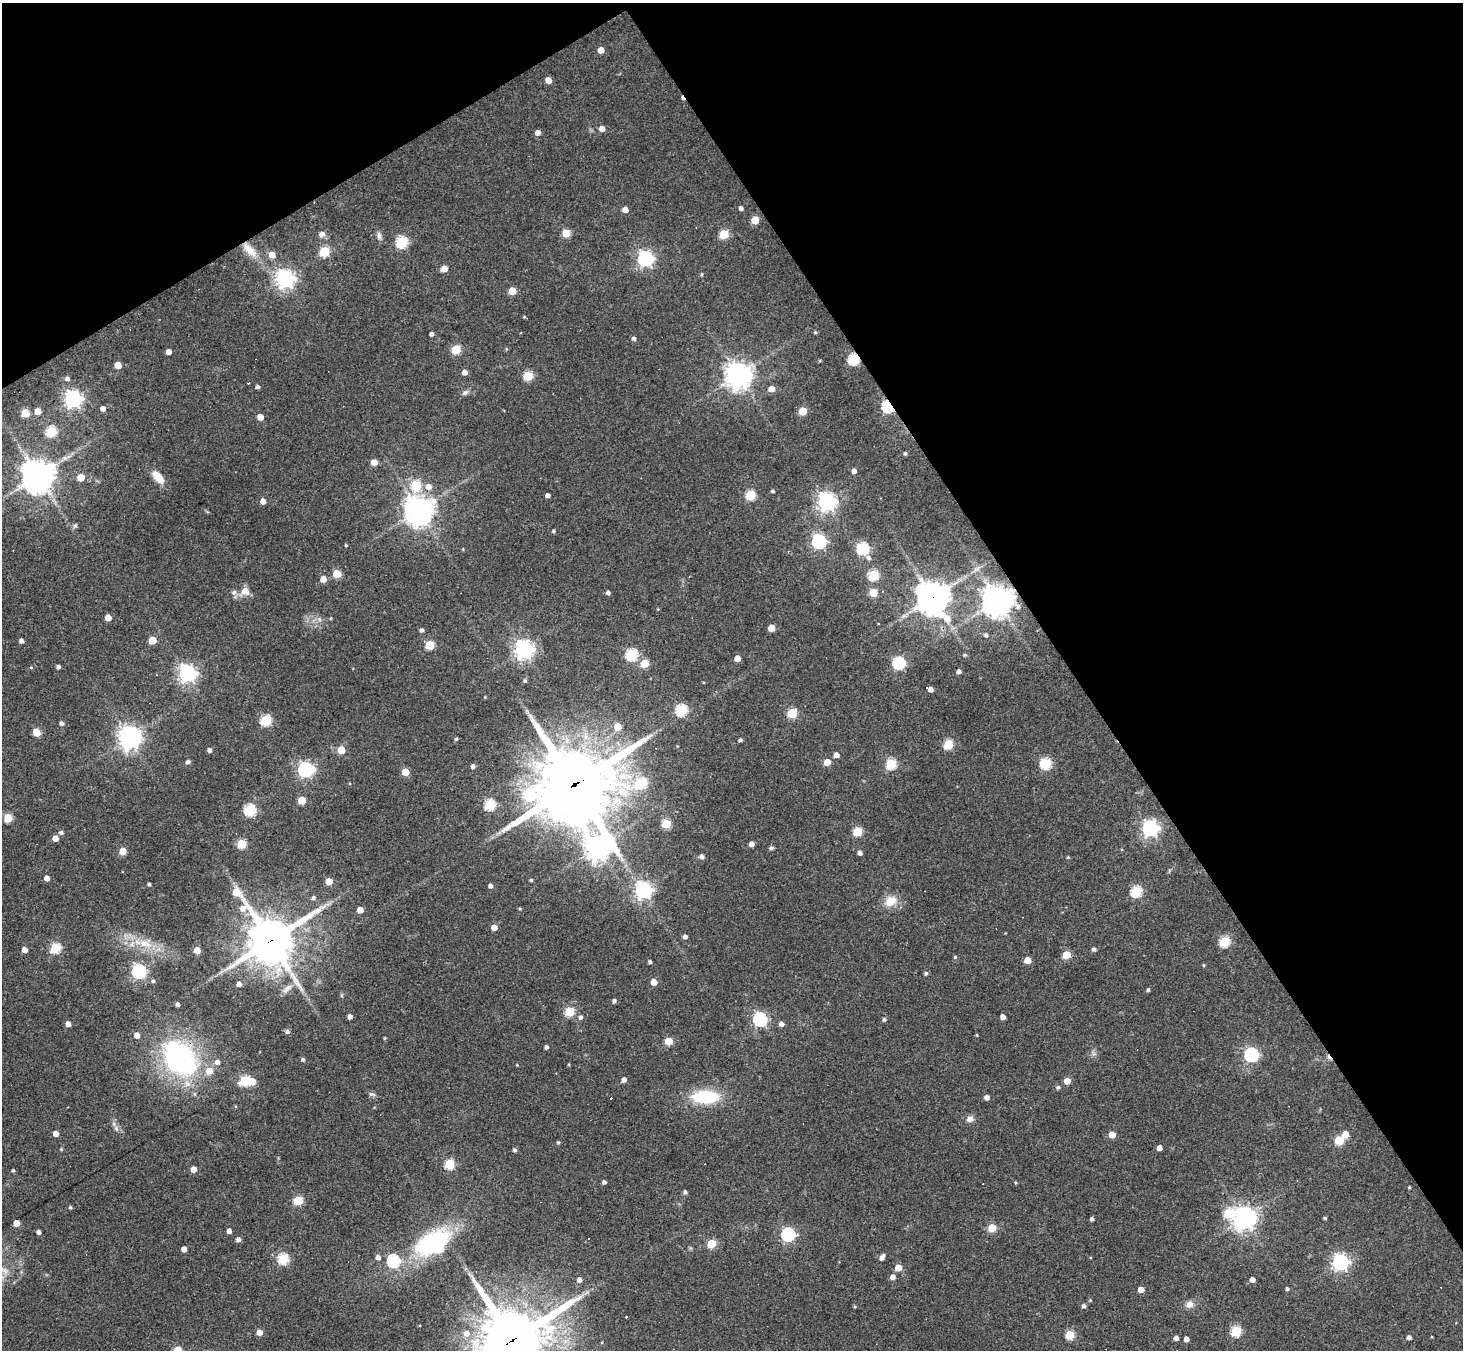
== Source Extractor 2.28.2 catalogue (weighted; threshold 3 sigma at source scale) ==
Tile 3 of 4 x 4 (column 3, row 1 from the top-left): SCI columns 2924-4384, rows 4337-5684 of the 5846 x 5838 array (HDU 1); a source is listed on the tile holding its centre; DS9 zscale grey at full resolution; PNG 1465 x 1352 px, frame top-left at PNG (2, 3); no overlay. Shown black and unused: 33% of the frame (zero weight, under 3 of 4 exposures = <1% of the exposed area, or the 3 px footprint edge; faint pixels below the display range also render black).
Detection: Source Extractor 2.28.2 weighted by HDU 2 'WHT'; one run over the whole footprint, this tile lists its part. Background 0.0765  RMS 0.0058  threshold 0.026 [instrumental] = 3 sigma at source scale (4.5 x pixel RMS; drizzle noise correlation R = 1.50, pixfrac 1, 0.05/0.05 arcsec/px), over >= 5 px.
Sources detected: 262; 3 inside a brighter object's white glare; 8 cosmic-ray / hot-pixel residue — not listed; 1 inside a brighter listed object's ellipse — not listed separately; the other 250 listed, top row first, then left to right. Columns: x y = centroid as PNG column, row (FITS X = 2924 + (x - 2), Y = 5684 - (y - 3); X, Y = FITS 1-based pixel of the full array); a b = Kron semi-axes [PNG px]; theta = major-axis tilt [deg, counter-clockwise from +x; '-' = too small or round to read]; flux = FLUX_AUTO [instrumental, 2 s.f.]
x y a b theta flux
601 50 5 5 - 6.6
548 80 5 4 - 5.8
602 128 5 5 - 4.2
538 132 4 4 - 3.6
741 208 4 4 - 1.7
625 210 5 4 - 4.2
755 220 5 5 - 13
566 233 5 5 - 16
321 234 9 7 12 2.3
724 234 5 5 - 27
379 236 11 5 -85 2.1
401 242 6 5 - 58
250 250 28 9 -47 9.9
324 251 5 5 - 34
272 255 6 5 - 6.3
645 259 6 6 - 170
444 269 5 5 - 5.6
701 274 5 4 - 0.79
285 278 7 7 - 280
512 291 5 5 - 12
524 317 5 3 - 0.52
815 332 4 4 - 0.79
432 334 4 4 - 1.9
634 338 5 4 - 1.6
456 349 5 5 - 27
169 352 4 4 - 3.7
854 359 6 5 - 59
118 365 5 5 - 9.7
465 372 5 4 - 3.7
738 375 8 8 - 640
528 376 5 5 - 28
67 378 6 5 - 1.9
257 387 4 4 - 1.3
771 389 5 5 - 6.6
465 393 11 5 37 1.8
73 399 7 7 - 240
888 406 6 5 - 77
103 408 5 4 - 3
38 411 5 5 - 6.9
803 411 5 5 - 16
25 413 5 5 - 20
260 417 5 5 - 6.7
51 431 6 5 - 43
905 453 5 4 - 0.91
374 462 5 5 - 5.9
854 471 5 4 - 2.7
38 475 11 11 - 860
81 477 5 5 - 10
158 477 15 8 -48 9.1
416 485 6 5 - 35
429 486 7 7 - 4.2
772 491 4 3 - 0.96
548 495 4 4 - 2
751 495 5 5 - 36
263 501 5 4 - 4.5
826 502 7 7 - 290
419 510 10 10 - 590
75 526 6 5 - 1.4
553 531 4 4 - 0.95
819 541 6 6 - 130
346 545 4 3 - 0.55
863 548 6 6 - 67
868 557 6 6 - 1.9
976 569 9 6 29 2
337 574 5 5 - 18
873 575 5 5 - 36
323 579 5 5 - 6.8
245 591 11 9 -31 5.1
234 592 8 7 - 1.9
873 592 5 5 - 15
608 593 4 4 - 1.7
933 597 12 10 -57 860
998 600 9 9 - 880
1018 607 7 6 - 1.8
108 617 5 4 - 6.9
331 618 4 3 - 0.47
319 619 7 4 -71 1.1
771 628 5 5 - 9.4
422 630 5 4 - 1.5
986 635 4 4 - 1.3
153 640 5 5 - 15
21 641 4 4 - 2
430 645 5 5 - 27
524 649 7 7 - 290
632 655 6 6 - 60
965 655 4 3 - 0.75
737 658 4 4 - 5.5
644 663 5 5 - 20
899 663 6 6 - 75
58 667 4 3 - 1.5
31 668 5 3 - 0.55
959 671 4 4 - 1.9
187 673 7 6 - 250
525 681 5 5 - 1.1
931 689 5 4 - 3.4
485 697 3 3 - 0.43
681 710 6 5 - 57
792 713 5 5 - 33
266 720 5 5 - 47
62 723 5 4 - 1.6
618 727 5 5 - 11
36 732 5 5 - 14
130 737 7 7 - 480
456 739 4 4 - 0.78
740 740 4 3 - 1.2
948 744 5 5 - 31
209 750 4 4 - 1.8
341 750 5 5 - 13
836 755 4 4 - 4.3
188 762 5 4 - 1.8
827 762 5 5 - 8.3
1045 763 6 5 - 50
891 764 5 5 - 43
473 766 4 4 - 1.8
305 769 7 6 - 140
405 772 5 5 - 12
641 783 9 6 23 37
574 785 32 26 26 4700
302 800 5 5 - 15
490 805 6 5 - 47
250 810 6 6 - 59
8 818 5 5 - 20
666 824 5 5 - 24
1150 828 6 6 - 200
858 831 5 5 - 30
61 832 5 5 - 1.5
55 838 5 4 - 5.2
241 844 5 5 - 27
751 844 4 4 - 3.7
598 847 9 8 - 570
771 848 5 4 - 1.3
123 851 5 5 - 10
860 853 4 4 - 2.2
702 857 5 5 - 2.3
1068 857 4 4 - 0.6
47 878 4 4 - 3.8
531 880 3 3 - 0.81
329 881 5 5 - 9.6
149 884 3 3 - 1.1
490 886 4 4 - 2.3
643 890 6 6 - 220
1136 891 6 5 - 49
313 898 6 5 - 1.2
890 901 13 10 34 9.3
520 909 5 3 - 0.62
360 910 5 4 - 7.2
494 927 5 4 - 6.3
685 936 4 4 - 2.2
270 940 20 15 -54 2500
1224 941 5 5 - 43
145 943 19 11 -16 11
55 948 5 5 - 39
1094 949 4 4 - 1.6
24 950 4 4 - 4.7
197 950 5 5 - 7.6
1066 955 5 5 - 17
955 957 5 4 - 0.64
1027 960 5 5 - 9.1
650 962 3 3 - 1.3
1204 965 5 3 - 0.57
139 971 6 6 - 130
926 973 5 4 - 1.2
153 981 5 4 - 1.1
654 982 5 4 - 6.6
239 984 5 4 - 2.7
1148 990 4 4 - 0.99
614 1000 4 4 - 1.6
178 1004 4 4 - 1.7
569 1011 5 5 - 30
350 1016 4 4 - 2.5
581 1017 6 5 - 1.7
1003 1017 4 4 - 3
760 1019 6 6 - 110
884 1020 4 4 - 1.3
68 1024 4 4 - 3.7
781 1024 5 4 - 2.6
287 1031 5 5 - 1.5
137 1035 5 4 - 4.8
977 1035 5 3 - 0.49
384 1038 5 3 - 0.54
669 1041 5 5 - 16
546 1047 4 4 - 1.4
1251 1055 6 6 - 110
180 1058 38 21 -47 110
303 1059 4 4 - 1.3
217 1062 6 6 - 2.4
517 1065 3 3 - 0.42
624 1080 4 4 - 2.8
244 1081 5 5 - 39
1067 1081 5 4 - 8
1058 1087 5 5 - 1.1
372 1094 9 5 -13 1.3
705 1097 32 15 1 30
987 1097 4 4 - 2.9
970 1119 8 8 - 2.8
116 1128 9 6 -74 2
56 1133 4 4 - 4.4
1112 1134 5 5 - 10
1345 1134 5 5 - 8.3
1339 1140 5 5 - 27
558 1142 4 4 - 0.86
1159 1148 4 4 - 3.4
61 1149 4 4 - 0.61
514 1150 5 4 - 1.4
449 1164 5 5 - 37
194 1169 5 4 - 5.3
13 1170 4 4 - 0.74
604 1182 4 4 - 1.6
1409 1187 3 3 - 0.59
685 1192 4 4 - 1.4
298 1200 5 5 - 27
70 1207 4 4 - 0.9
1228 1214 6 6 - 26
1244 1218 7 7 - 490
1325 1218 4 3 - 0.82
1092 1219 4 4 - 1.5
16 1223 5 4 - 7.6
992 1228 5 5 - 19
229 1231 4 4 - 2.3
39 1232 4 4 - 2.1
788 1234 6 6 - 100
238 1239 5 4 - 2.3
431 1242 46 24 36 54
712 1243 5 5 - 24
184 1249 4 4 - 4.4
378 1257 5 5 - 2.4
882 1257 7 4 63 2.5
283 1259 5 5 - 52
393 1261 6 6 - 77
1340 1262 6 6 - 200
898 1267 5 5 - 9
893 1277 5 5 - 3.3
579 1280 5 4 - 2.5
1252 1280 4 4 - 3.8
1141 1289 4 4 - 6
1287 1289 4 4 - 1.2
1090 1300 4 4 - 0.6
1189 1304 11 9 4 3.4
855 1306 5 3 - 0.56
1084 1306 5 5 - 1.6
1236 1331 5 5 - 43
259 1332 5 4 - 5.1
466 1333 7 7 - 3.8
1070 1335 5 5 - 26
1409 1337 4 4 - 2.1
1176 1338 4 4 - 2.5
1186 1339 4 4 - 3.5
512 1340 23 21 34 4100
602 1342 4 2 - 0.41
178 1350 5 5 - 18
Overlapping masked pixels (flux is a lower limit): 9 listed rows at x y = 250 250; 854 359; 888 406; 933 597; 998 600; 574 785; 270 940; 180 1058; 512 1340
Isophote crosses this tile's border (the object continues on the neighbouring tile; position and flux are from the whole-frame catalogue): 2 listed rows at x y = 512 1340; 178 1350